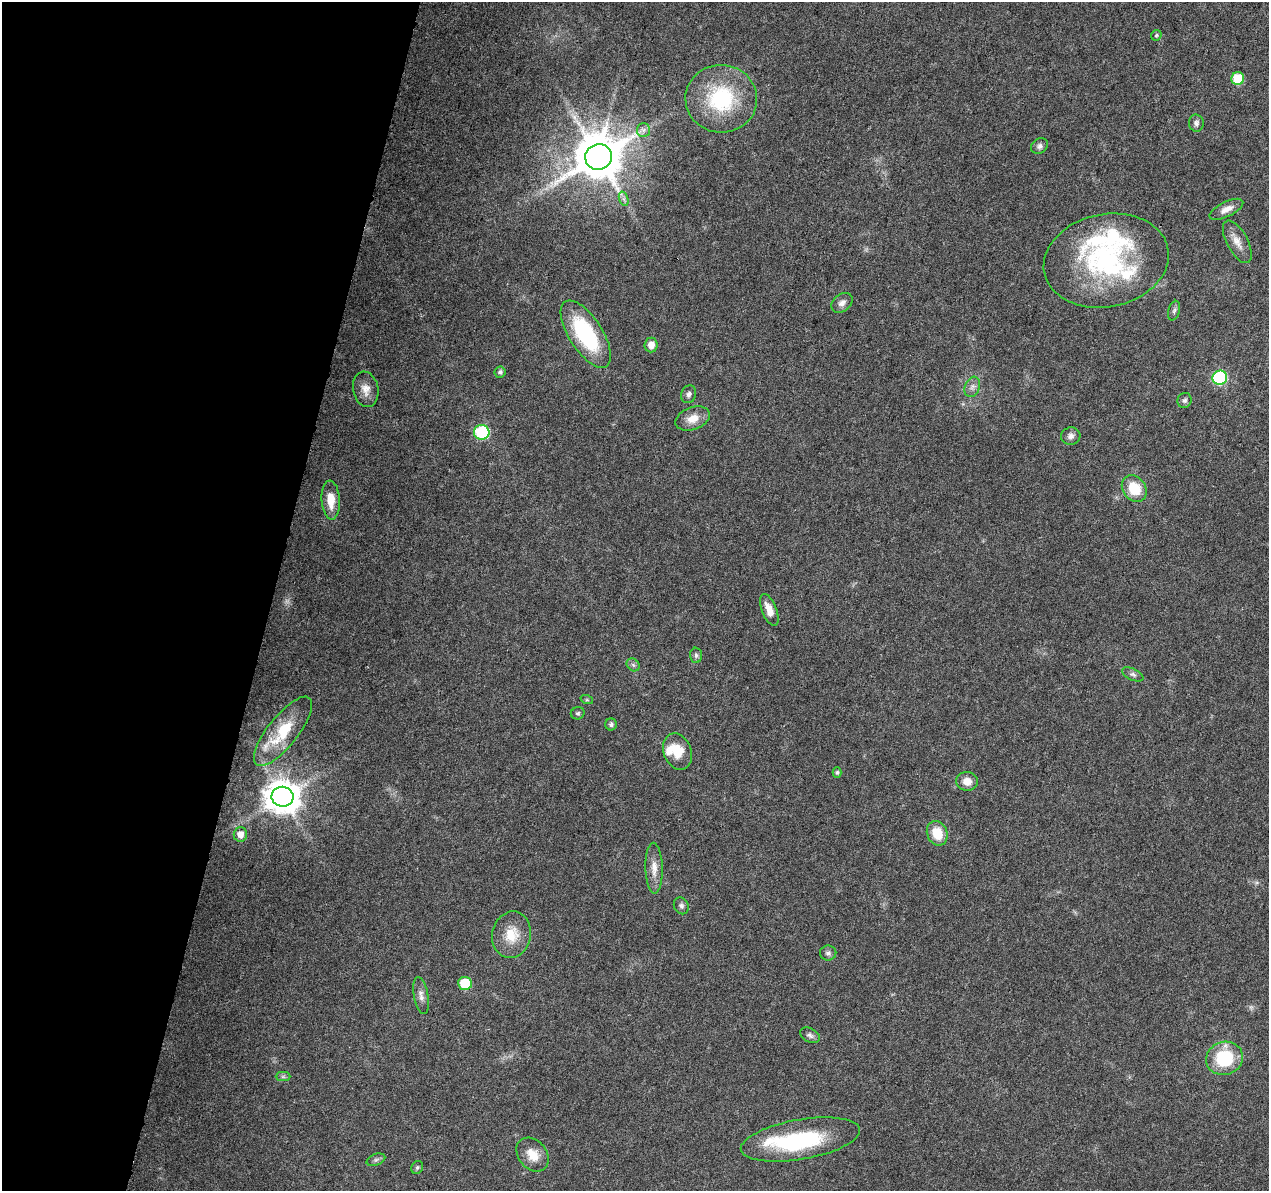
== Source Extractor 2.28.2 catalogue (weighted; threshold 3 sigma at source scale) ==
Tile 9 of 4 x 4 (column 1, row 3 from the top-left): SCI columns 7-1273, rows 1473-2661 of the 5074 x 5261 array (HDU 1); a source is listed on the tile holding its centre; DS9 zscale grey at full resolution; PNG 1271 x 1193 px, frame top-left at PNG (2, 2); each listed source drawn as its Kron ellipse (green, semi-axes under 4 px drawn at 4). Shown black and unused: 21% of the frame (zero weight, under 3 of 6 exposures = <1% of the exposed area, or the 3 px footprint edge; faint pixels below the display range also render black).
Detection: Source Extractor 2.28.2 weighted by HDU 2 'WHT'; one run over the whole footprint, this tile lists its part. Background 0.0432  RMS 0.0035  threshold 0.0145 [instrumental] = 3 sigma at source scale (4.09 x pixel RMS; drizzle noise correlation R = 1.36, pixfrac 0.8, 0.0396/0.0396 arcsec/px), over >= 5 px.
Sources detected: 60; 2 too faint to see at this stretch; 1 inside a brighter object's white glare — neither listed nor drawn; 4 inside a brighter listed object's ellipse — not listed separately; the other 53 listed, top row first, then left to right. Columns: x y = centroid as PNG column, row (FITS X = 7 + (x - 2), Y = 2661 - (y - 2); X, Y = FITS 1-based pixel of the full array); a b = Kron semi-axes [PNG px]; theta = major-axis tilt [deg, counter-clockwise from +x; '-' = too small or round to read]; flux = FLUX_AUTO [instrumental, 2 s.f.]
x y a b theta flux
1156 35 6 4 46 0.49
1238 79 6 6 - 14
721 99 36 34 -2 29
1196 123 8 7 - 1
643 130 7 6 - 1.1
1039 146 9 7 37 1.2
599 157 13 12 - 1700
624 199 7 4 -71 0.96
1226 209 18 7 26 2.7
1237 242 23 10 -62 3.6
1106 261 63 46 11 58
842 303 12 8 39 1.7
1174 311 10 5 74 0.94
586 334 38 16 -57 30
651 345 7 6 - 2.9
500 372 6 5 - 0.73
1220 378 7 7 - 44
972 387 10 7 69 1.5
366 389 18 12 -79 3.5
689 394 9 7 71 1.2
1185 400 7 7 - 0.94
693 419 18 11 19 4.1
482 432 7 7 - 38
1071 436 10 8 14 1.6
1134 489 14 11 -53 9.8
331 500 19 9 -86 5.5
769 610 17 7 -68 3.8
696 655 7 6 - 0.81
633 665 7 5 -45 0.79
1133 674 11 6 -24 1.1
587 700 6 4 -18 0.45
578 713 7 6 - 0.66
611 724 6 6 - 0.85
283 731 42 15 52 14
677 752 19 14 -69 6.7
837 772 5 4 - 0.57
967 781 11 9 -2 2.9
283 797 11 10 - 780
937 833 12 10 -68 7.6
240 834 7 6 - 2.3
654 868 25 8 -88 3.7
681 906 9 7 -60 1
511 935 23 19 78 7.9
828 953 8 7 - 1
465 983 7 6 - 13
421 996 18 7 -79 2
810 1035 10 7 -27 1.2
1225 1058 18 16 20 19
283 1077 7 4 0 0.7
800 1139 60 20 10 34
533 1155 19 14 -50 5.3
376 1160 10 5 21 0.91
417 1168 7 5 59 0.68